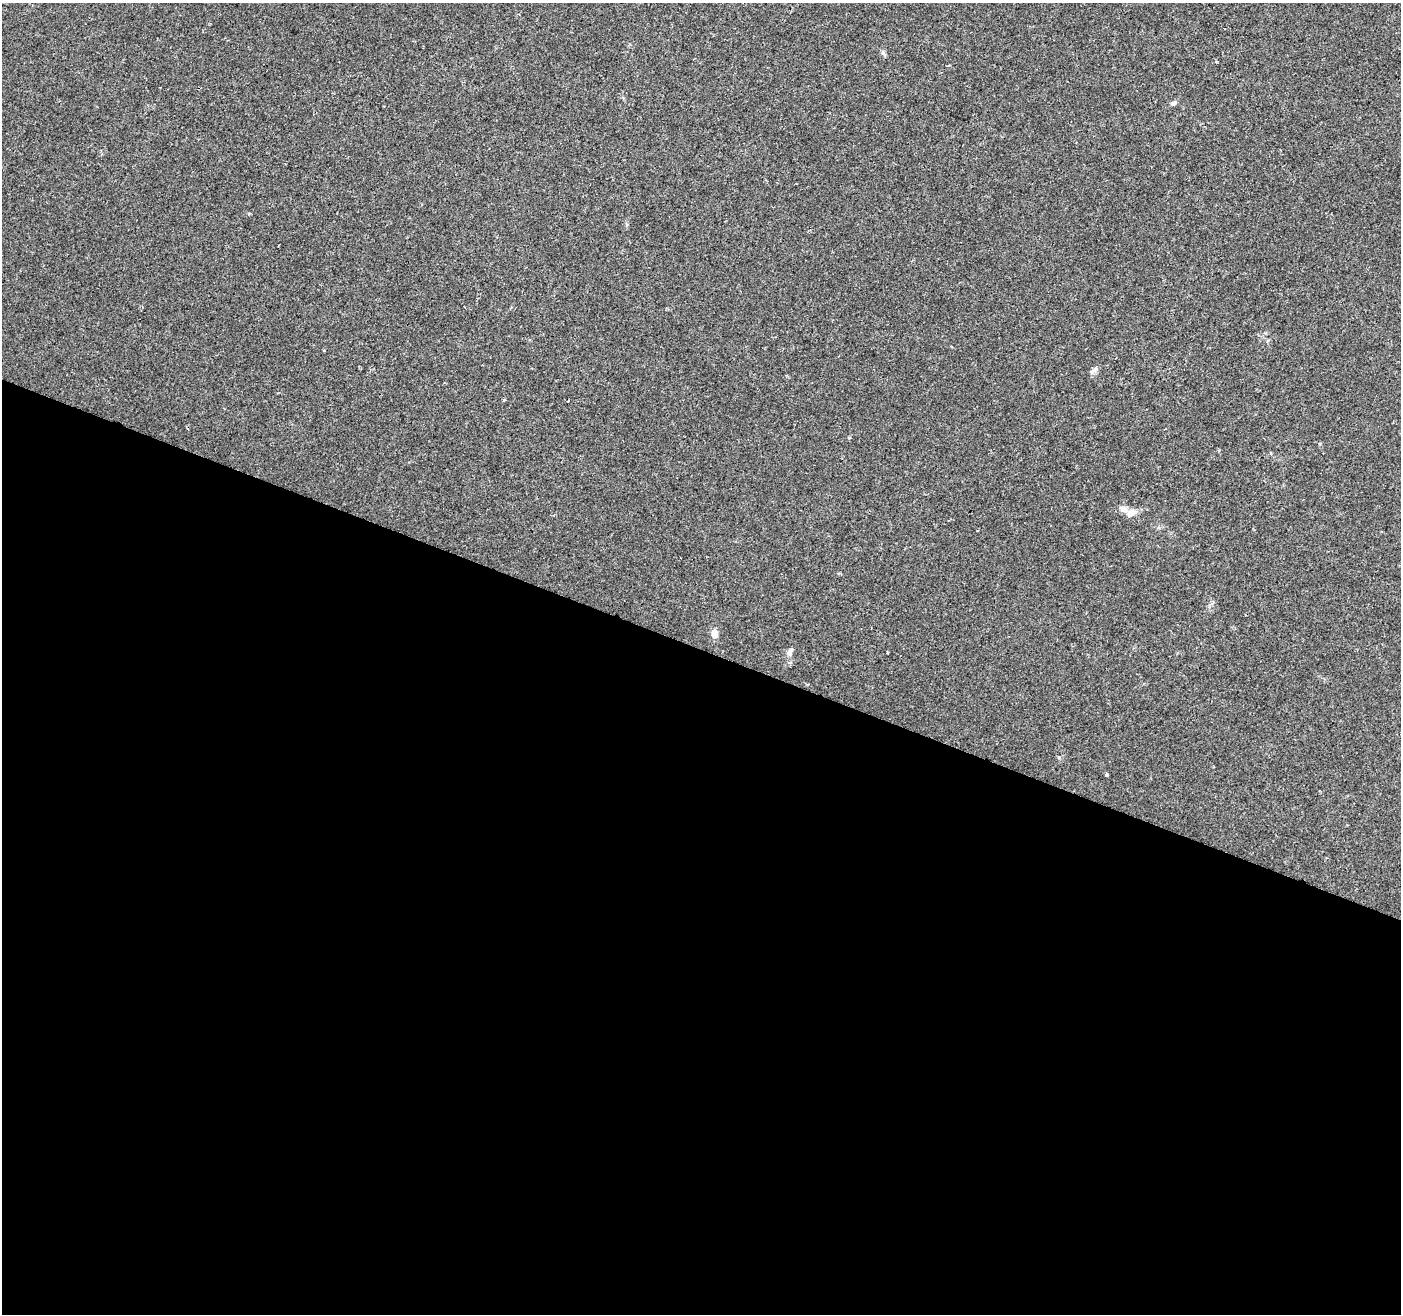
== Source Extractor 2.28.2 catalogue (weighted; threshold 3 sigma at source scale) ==
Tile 14 of 4 x 4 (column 2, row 4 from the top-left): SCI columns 1407-2805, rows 275-1586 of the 5605 x 5730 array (HDU 1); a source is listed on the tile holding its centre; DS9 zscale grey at full resolution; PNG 1403 x 1316 px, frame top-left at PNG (2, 3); no overlay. Shown black and unused: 51% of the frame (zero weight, under 2 of 3 exposures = <1% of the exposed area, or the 3 px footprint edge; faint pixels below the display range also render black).
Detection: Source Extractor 2.28.2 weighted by HDU 2 'WHT'; one run over the whole footprint, this tile lists its part. Background 0.0584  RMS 0.0068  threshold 0.0307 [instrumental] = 3 sigma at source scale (4.5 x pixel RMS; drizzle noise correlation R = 1.50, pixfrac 1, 0.0396/0.0396 arcsec/px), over >= 5 px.
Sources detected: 10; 1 inside a brighter listed object's ellipse — not listed separately; the other 9 listed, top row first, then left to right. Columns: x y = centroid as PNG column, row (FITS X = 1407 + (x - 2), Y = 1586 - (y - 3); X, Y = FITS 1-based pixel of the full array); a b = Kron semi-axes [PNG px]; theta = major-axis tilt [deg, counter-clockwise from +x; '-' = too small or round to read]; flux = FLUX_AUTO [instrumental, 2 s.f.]
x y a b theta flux
883 52 6 4 73 1.1
1173 103 7 5 5 1.5
249 213 4 3 - 0.65
1094 370 12 5 34 2.4
504 400 4 3 - 0.69
1131 513 15 9 20 4.7
714 633 8 6 -87 5.9
790 652 11 6 64 2.9
1107 774 4 3 - 3